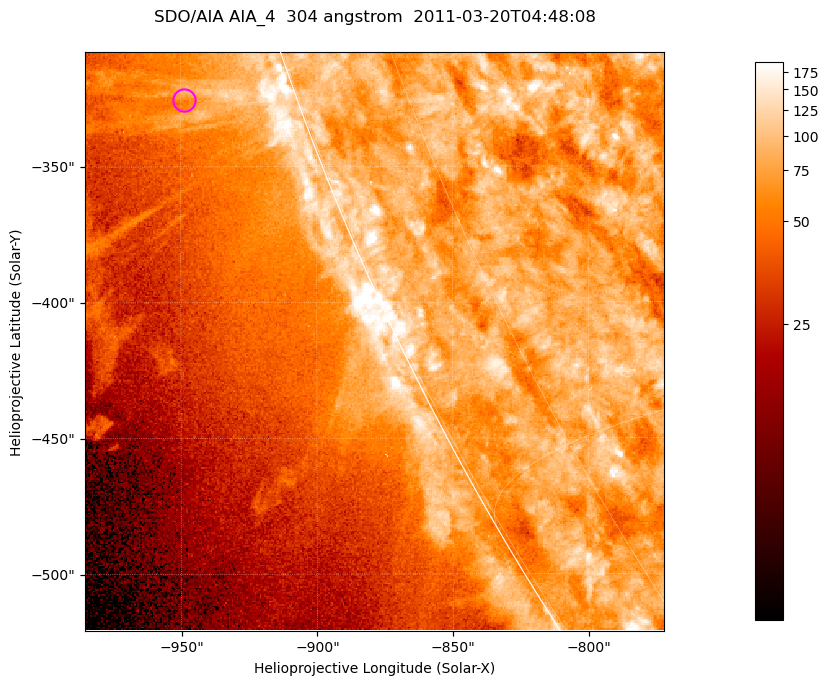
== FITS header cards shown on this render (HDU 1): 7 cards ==
TELESCOP= 'SDO/AIA '           / For AIA: SDO/AIA
INSTRUME= 'AIA_4   '           / For AIA: AIA_ATA1, AIA_ATA2, AIA_ATA3 or AIA_AT
WAVELNTH=                  304 / [angstrom] Wavelength
WAVEUNIT= 'angstrom'           / Wavelength unit: angstrom
DATE-OBS= '2011-03-20T04:48:08.123' / [ISO] Date when observation started; ISO 8
CTYPE1  = 'HPLN-TAN'           / CTYPE1; Typically HPLN
CTYPE2  = 'HPLT-TAN'           / CTYPE2; Typically HPLT

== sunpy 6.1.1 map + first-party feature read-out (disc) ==
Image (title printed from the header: SDO/AIA AIA_4  304 angstrom  2011-03-20T04:48:08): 355 x 355 px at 0.6 arcsec/px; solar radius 964 arcsec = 1606 px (partial field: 0.7% of the solar disc is inside the frame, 45% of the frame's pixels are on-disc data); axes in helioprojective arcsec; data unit not stated in the header (colour bar unlabelled)
Orientation: roll -0.132 deg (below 1 deg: not rotated)
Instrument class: DISC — disc imager (sunpy class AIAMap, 304 A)
Bright regions (active regions / flare kernels): reference = the on-disc median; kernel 3 px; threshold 5 sigma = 107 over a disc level ~80.1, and >= 1.15x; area >= 126 px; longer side >= 4 px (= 2.4 arcsec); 0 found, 0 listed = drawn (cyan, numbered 1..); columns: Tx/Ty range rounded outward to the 2 arcsec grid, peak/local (2 s.f.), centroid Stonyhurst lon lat
Off-limb structures (1.02-1.3 R_sun): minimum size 63 px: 5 found; the strongest spans PA ~110 deg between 1.02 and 1.08 R_sun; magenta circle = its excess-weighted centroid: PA ~110 deg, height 1.04 R_sun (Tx ~-948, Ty ~-326 arcsec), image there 1.5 x the reference